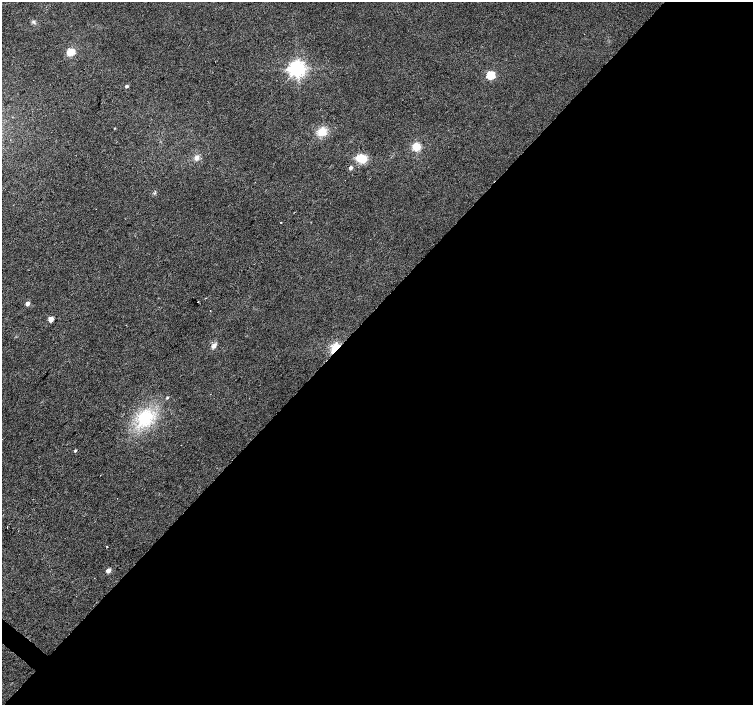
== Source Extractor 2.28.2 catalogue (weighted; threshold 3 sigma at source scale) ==
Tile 12 of 4 x 4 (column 4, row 3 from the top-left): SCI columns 4512-6013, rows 1642-3047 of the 6013 x 6028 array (HDU 1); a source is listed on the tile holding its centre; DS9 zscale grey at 2 x 2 block average (1 PNG px = mean of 2 x 2 image px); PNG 755 x 707 px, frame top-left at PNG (2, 2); no overlay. Shown black and unused: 56% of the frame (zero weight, under 2 of 3 exposures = <1% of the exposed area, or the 3 px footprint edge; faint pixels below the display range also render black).
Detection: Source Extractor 2.28.2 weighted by HDU 2 'WHT'; one run over the whole footprint, this tile lists its part. Background 0.0342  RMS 0.0086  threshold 0.0388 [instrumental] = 3 sigma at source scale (4.5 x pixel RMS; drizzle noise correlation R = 1.50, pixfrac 1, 0.0396/0.0396 arcsec/px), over >= 5 px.
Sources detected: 24; all 24 listed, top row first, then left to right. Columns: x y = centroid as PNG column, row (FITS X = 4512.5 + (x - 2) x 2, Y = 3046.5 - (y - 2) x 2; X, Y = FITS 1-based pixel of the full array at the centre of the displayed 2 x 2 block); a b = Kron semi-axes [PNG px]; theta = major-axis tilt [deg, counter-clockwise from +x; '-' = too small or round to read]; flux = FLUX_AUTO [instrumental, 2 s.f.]
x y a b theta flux
33 22 5 4 - 4.1
71 52 3 3 - 100
297 69 5 4 - 980
490 75 3 3 - 120
126 86 3 2 - 4.3
115 128 3 2 - 1.2
322 132 11 8 30 26
416 147 8 7 - 25
197 158 7 5 69 8.1
361 158 8 6 -9 51
351 168 3 3 - 8.4
281 222 2 2 - 9
198 302 2 2 - 4.4
27 303 3 3 - 13
210 310 2 2 - 6.1
51 319 3 3 - 36
214 345 8 4 47 7.1
336 348 5 3 - 230
167 397 3 3 - 2.5
145 418 22 17 70 93
75 451 3 2 - 2.7
7 527 2 2 - 0.75
107 547 2 2 - 0.94
108 571 3 3 - 22
Overlapping masked pixels (flux is a lower limit): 1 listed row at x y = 336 348